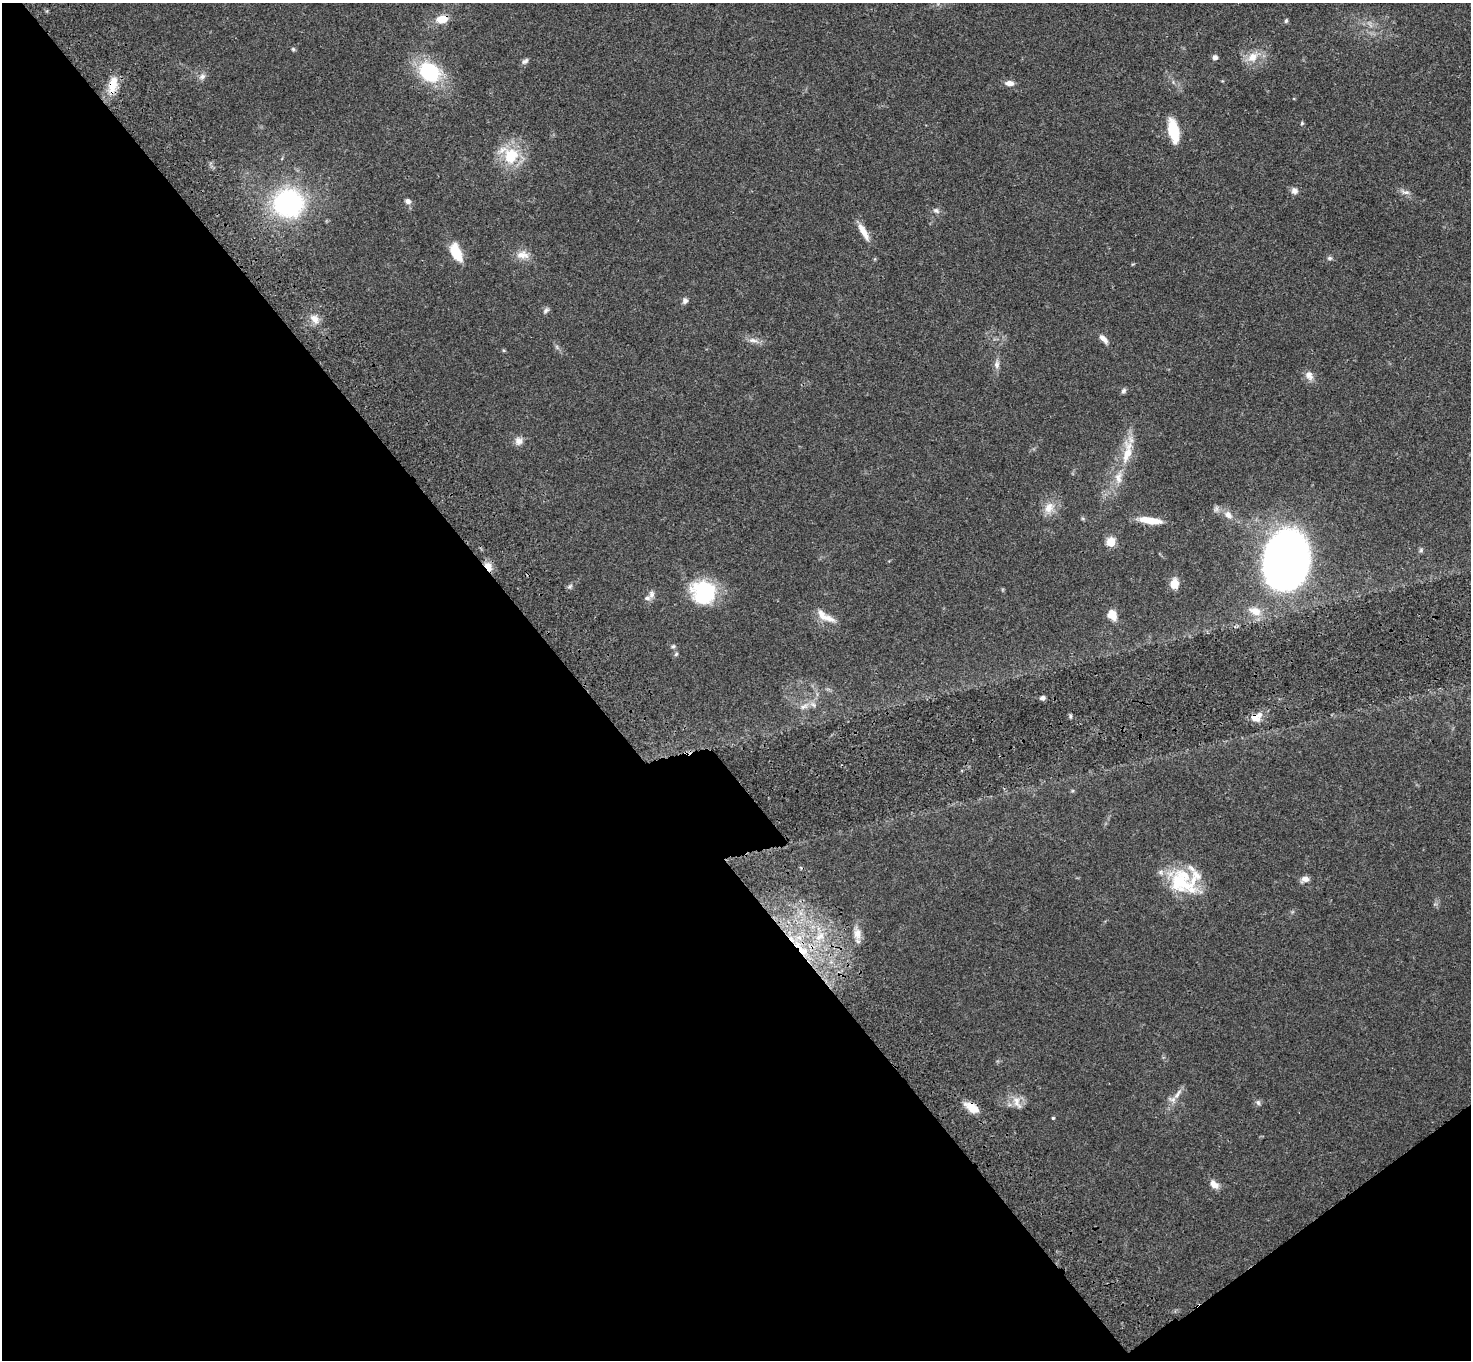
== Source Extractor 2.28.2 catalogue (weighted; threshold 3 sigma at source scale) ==
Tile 14 of 4 x 4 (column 2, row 4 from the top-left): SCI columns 1572-3040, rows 241-1598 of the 6087 x 6054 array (HDU 1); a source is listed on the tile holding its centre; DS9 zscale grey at full resolution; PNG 1473 x 1362 px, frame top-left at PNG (2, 3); no overlay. Shown black and unused: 42% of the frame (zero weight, under 3 of 4 exposures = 6% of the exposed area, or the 3 px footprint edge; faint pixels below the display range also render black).
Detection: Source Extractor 2.28.2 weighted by HDU 2 'WHT'; one run over the whole footprint, this tile lists its part. Background 0.0576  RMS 0.0056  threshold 0.0253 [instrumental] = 3 sigma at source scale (4.5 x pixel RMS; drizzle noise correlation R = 1.50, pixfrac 1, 0.05/0.05 arcsec/px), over >= 5 px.
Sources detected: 68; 3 inside a brighter listed object's ellipse — not listed separately; the other 65 listed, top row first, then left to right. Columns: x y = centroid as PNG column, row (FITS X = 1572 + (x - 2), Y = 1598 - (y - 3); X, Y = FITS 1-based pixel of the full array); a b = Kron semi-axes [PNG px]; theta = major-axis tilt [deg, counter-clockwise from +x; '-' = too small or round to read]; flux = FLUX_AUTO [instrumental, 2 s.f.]
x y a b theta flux
442 19 14 9 10 7.3
1286 21 6 4 72 0.92
293 49 6 4 -46 0.75
1215 57 6 5 - 2.2
1253 57 16 12 42 7.5
525 61 10 6 40 1.6
429 72 22 17 -37 41
202 77 9 7 29 2.2
1009 83 10 6 -3 3.3
113 84 23 10 77 10
1302 123 5 4 - 0.68
1173 131 22 9 -78 18
511 156 20 17 70 20
1294 191 8 8 - 2.5
1406 192 12 5 -8 2.1
408 201 8 6 -29 1.9
288 203 30 27 -2 80
936 211 8 6 -28 1.7
863 232 23 7 -60 6.1
456 252 23 11 -68 12
522 255 19 11 -3 5.5
1330 258 6 5 - 1
685 301 8 7 - 1.6
546 310 9 6 41 1.5
315 319 12 8 -56 4.4
1103 339 14 6 -47 3
753 340 15 6 -8 2.9
557 347 7 4 -72 1
504 350 5 4 - 0.59
997 364 12 7 88 2.6
1309 376 14 10 -57 3.5
1124 391 7 6 - 1.3
518 441 11 10 - 3.1
1127 452 38 12 79 14
1049 508 17 12 59 6.7
1228 515 12 9 -49 3.7
1150 520 26 7 -8 9.1
1111 542 5 5 - 23
1421 550 6 5 - 0.97
1287 559 46 35 81 420
488 566 11 7 -54 5.3
1174 584 13 9 83 5.1
570 586 7 4 19 0.97
703 592 28 26 -33 35
652 594 10 8 85 2.2
1255 611 18 11 -21 7.3
1112 615 12 10 -52 6.4
825 616 28 9 -30 7.2
673 646 6 5 - 0.97
676 654 6 5 - 0.89
1042 698 5 5 - 1.6
804 707 14 6 20 3.5
1070 716 6 4 -90 0.79
1256 717 15 10 29 6.1
1305 879 10 7 16 3
1182 881 43 29 24 33
857 934 14 10 87 5.2
820 936 16 9 39 7.8
803 951 18 10 -33 12
1178 1094 18 6 53 3.6
1017 1102 21 9 -66 5.2
1258 1102 8 6 -57 1.4
972 1107 20 10 -35 7.3
1053 1118 3 3 - 0.65
1214 1184 12 8 -47 4.2
Overlapping masked pixels (flux is a lower limit): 6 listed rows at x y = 442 19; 113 84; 488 566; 1256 717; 803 951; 972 1107